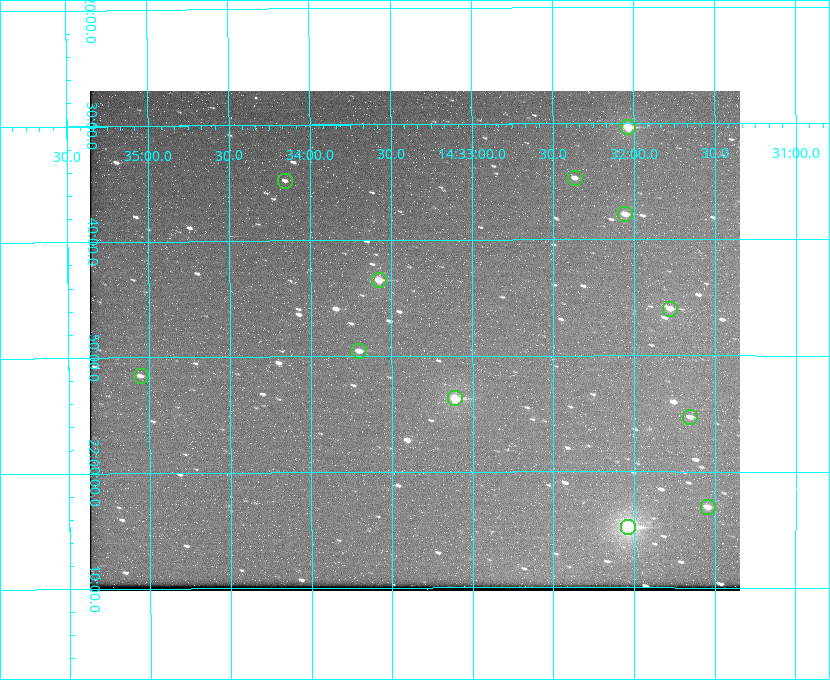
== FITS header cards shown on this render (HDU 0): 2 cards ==
NAXIS1  =                  650 / Width of table row in bytes
NAXIS2  =                  500 / Number of rows in table

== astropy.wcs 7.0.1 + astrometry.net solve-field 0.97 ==
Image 650 x 500 px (HDU 0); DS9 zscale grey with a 90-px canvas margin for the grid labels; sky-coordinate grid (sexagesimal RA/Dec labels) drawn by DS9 from the SOLVED WCS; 12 Tycho-2 reference stars matched to detected sources circled (green)
Header WCS: none
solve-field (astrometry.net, Tycho-2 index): SOLVED blind (the file carries no WCS)
Solved WCS: RA---TAN-SIP/DEC--TAN-SIP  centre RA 14:33:21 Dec +21:49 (218.34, +21.81 deg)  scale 5.17 arcsec/px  FOV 56.0' x 43.1'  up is -180 deg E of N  parity flipped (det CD > 0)
(file carries no celestial WCS; the grid is the blind solution)
Tycho-2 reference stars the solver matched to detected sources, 12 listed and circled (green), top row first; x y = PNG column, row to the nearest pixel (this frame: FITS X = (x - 90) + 1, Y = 500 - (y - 91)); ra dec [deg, ICRS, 3 dp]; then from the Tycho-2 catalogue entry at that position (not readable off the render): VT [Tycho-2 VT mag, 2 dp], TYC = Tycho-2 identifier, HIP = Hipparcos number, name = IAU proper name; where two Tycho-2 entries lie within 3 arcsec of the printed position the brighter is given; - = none
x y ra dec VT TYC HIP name
628 127 218.009 +21.506 9.86 1482-261-1 71070 -
575 178 218.091 +21.578 11.86 1482-488-1 - -
285 181 218.538 +21.580 12.32 1482-583-1 - -
625 214 218.013 +21.630 10.90 1482-192-1 - -
379 280 218.394 +21.724 10.38 1482-83-1 - -
670 309 217.944 +21.766 11.64 1482-281-1 - -
359 351 218.426 +21.826 11.53 1482-602-1 - -
141 376 218.763 +21.860 11.96 1483-381-1 - -
455 398 218.276 +21.895 9.80 1482-882-1 - -
690 417 217.914 +21.922 12.06 1482-114-1 - -
708 507 217.886 +22.051 11.56 1482-538-1 - -
628 527 218.009 +22.080 8.78 1482-606-1 71072 -